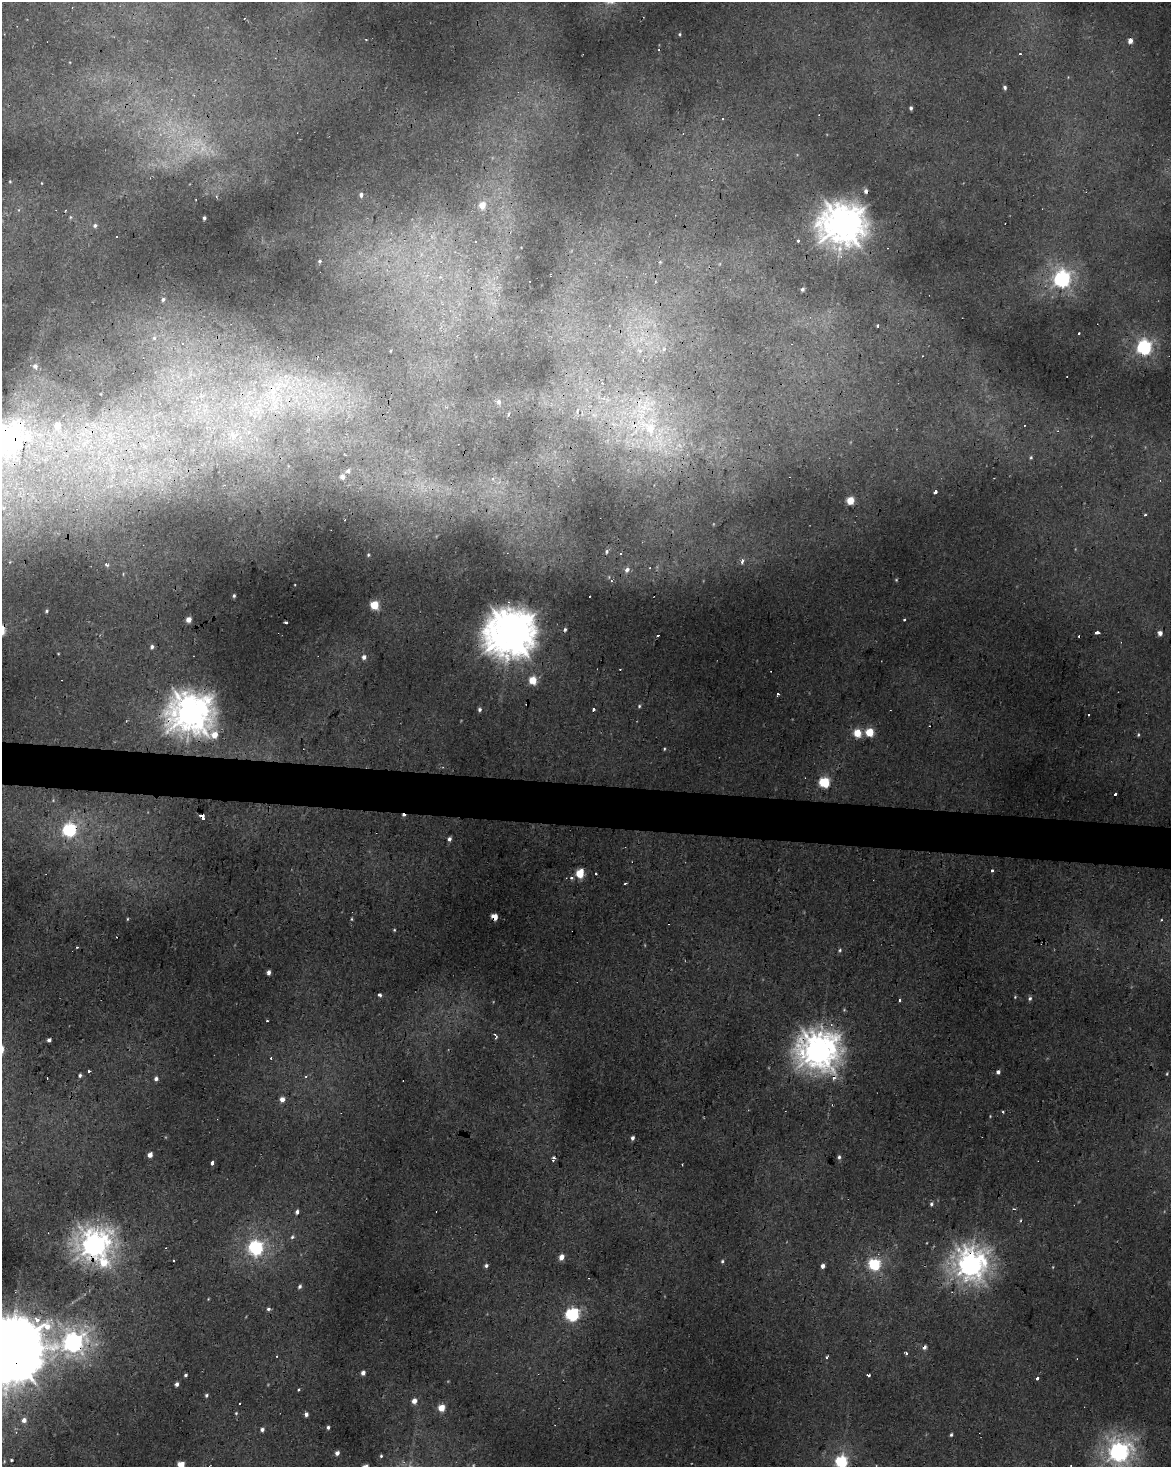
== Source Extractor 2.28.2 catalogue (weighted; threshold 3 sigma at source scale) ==
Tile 7 of 4 x 3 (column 3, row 2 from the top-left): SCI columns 2341-3509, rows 1746-3210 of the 4677 x 4900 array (HDU 1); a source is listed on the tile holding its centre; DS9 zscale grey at full resolution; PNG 1173 x 1469 px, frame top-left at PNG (2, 2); no overlay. Shown black and unused: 3% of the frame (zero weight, under 2 of 3 exposures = <1% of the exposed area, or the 3 px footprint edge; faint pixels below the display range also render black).
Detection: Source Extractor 2.28.2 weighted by HDU 2 'WHT'; one run over the whole footprint, this tile lists its part. Background 0.0229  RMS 0.0065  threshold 0.0291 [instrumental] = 3 sigma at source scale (4.5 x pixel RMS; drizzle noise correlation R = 1.50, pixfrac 1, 0.0396/0.0396 arcsec/px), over >= 5 px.
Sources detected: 191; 8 too faint to see at this stretch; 25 cosmic-ray / hot-pixel residue — not listed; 3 inside a brighter listed object's ellipse — not listed separately; the other 155 listed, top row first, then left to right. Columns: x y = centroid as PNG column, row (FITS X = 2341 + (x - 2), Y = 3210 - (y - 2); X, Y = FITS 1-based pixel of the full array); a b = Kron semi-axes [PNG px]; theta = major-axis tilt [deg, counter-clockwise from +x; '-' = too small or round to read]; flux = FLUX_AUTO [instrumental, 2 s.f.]
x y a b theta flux
680 34 4 3 - 0.75
1130 41 4 4 - 4.8
1005 87 4 4 - 1.5
911 108 4 3 - 1.4
722 119 3 3 - 1.5
41 183 3 2 - 0.35
866 191 5 5 - 2.4
361 195 5 5 - 2.3
216 197 4 3 - 0.7
482 205 5 4 - 9
70 217 6 4 90 0.8
204 218 4 3 - 1.3
843 224 15 14 - 1100
95 225 5 5 - 1.8
117 237 3 3 - 0.88
798 241 3 3 - 1.7
320 261 5 4 - 0.97
660 262 5 3 - 0.67
1062 279 7 6 - 250
802 289 4 3 - 1.7
163 299 6 5 - 1.8
878 326 3 3 - 1.6
1079 333 3 3 - 1.1
154 338 6 5 - 1.3
1144 347 6 6 - 200
664 349 7 4 89 1.5
390 351 3 2 - 0.52
640 351 9 7 -34 3.7
922 356 3 2 - 0.41
35 366 4 4 - 2.1
309 390 11 7 -24 6
587 390 7 4 -71 1.7
273 393 40 29 70 73
498 402 7 6 - 2.5
332 406 6 4 16 1.7
577 410 6 4 73 2.2
594 415 9 6 -20 3.5
57 425 6 5 - 8.1
649 428 52 32 -32 100
248 432 3 3 - 11
232 434 9 7 -89 3.7
2 438 19 12 19 440
1031 458 5 4 - 0.96
348 471 6 5 - 1.5
342 477 4 4 - 4
935 492 3 3 - 8.6
850 500 5 5 - 20
1145 515 3 2 - 0.77
607 551 6 5 - 1.4
620 553 3 3 - 1.1
368 555 4 3 - 0.78
742 561 4 3 - 3.1
106 564 5 3 - 1.1
627 570 7 6 - 3.1
234 596 3 3 - 1.3
374 605 5 5 - 32
46 611 5 4 - 1.1
188 619 4 4 - 7.2
904 619 3 3 - 3.7
285 622 3 3 - 2.1
510 633 17 16 - 1800
1097 633 4 3 - 4.2
1160 633 4 4 - 4.5
152 647 5 4 - 2.1
364 657 5 5 - 3.2
533 680 5 5 - 22
777 694 3 3 - 2.5
639 706 5 5 - 0.94
479 709 5 4 - 1.6
191 713 16 14 -31 1200
870 732 5 5 - 25
857 733 5 5 - 20
1138 735 5 4 - 0.82
664 749 4 3 - 0.72
824 782 5 5 - 63
1115 794 4 3 - 3
202 816 5 3 - 21
69 830 6 6 - 140
449 839 4 3 - 2.5
991 870 3 3 - 5.8
580 873 5 5 - 28
571 878 5 4 - 1.3
494 917 5 4 - 11
127 919 5 3 - 0.66
1162 920 3 3 - 0.72
394 930 4 4 - 0.66
840 950 5 4 - 1
268 972 4 4 - 2.9
379 995 4 3 - 1.9
1015 997 4 3 - 0.65
1030 998 6 5 - 1.5
900 1000 3 3 - 1.3
496 1037 7 2 50 0.67
49 1040 4 4 - 2.4
818 1051 15 14 - 1000
271 1058 3 2 - 1.6
88 1071 3 3 - 2.5
998 1072 5 4 - 1.9
1167 1074 5 3 - 0.7
80 1075 4 4 - 1.4
306 1076 4 4 - 0.9
156 1079 5 5 - 2.4
282 1099 5 4 - 5.5
1003 1112 3 3 - 0.94
632 1138 4 3 - 2
150 1155 4 4 - 5.7
839 1157 6 4 79 1.4
553 1158 5 3 - 4
213 1163 4 3 - 11
682 1164 2 2 - 0.54
931 1204 5 4 - 1.4
1014 1209 4 3 - 0.93
297 1212 4 3 - 2.1
292 1237 5 5 - 1.3
94 1245 12 11 - 650
255 1248 6 6 - 190
561 1257 5 4 - 6.3
173 1260 3 3 - 6.2
722 1261 5 4 - 0.95
103 1263 18 16 12 24
874 1264 6 6 - 94
970 1265 12 11 - 650
486 1266 5 4 - 1.6
823 1266 4 4 - 3
300 1286 6 4 57 1.5
208 1299 4 3 - 0.5
268 1309 5 5 - 1.5
572 1314 6 6 - 130
73 1342 9 8 - 410
924 1347 5 4 - 2.8
10 1351 24 21 38 7100
277 1356 3 2 - 0.4
827 1357 4 3 - 1.2
363 1373 4 4 - 3.4
185 1375 3 3 - 1.3
868 1375 4 3 - 2.8
1037 1378 4 3 - 2.9
177 1384 4 4 - 2.5
298 1390 3 3 - 0.68
206 1395 4 4 - 1.2
414 1401 4 4 - 5.5
240 1404 3 3 - 2.4
441 1408 5 4 - 14
236 1413 4 4 - 0.72
306 1414 4 4 - 2.7
24 1420 4 4 - 3.1
328 1427 3 3 - 1.5
262 1430 4 4 - 2.2
951 1435 4 3 - 1.1
1119 1452 8 8 - 430
337 1453 4 4 - 3.2
381 1456 3 3 - 0.75
11 1460 3 3 - 0.76
841 1462 6 6 - 97
181 1465 5 4 - 17
Overlapping masked pixels (flux is a lower limit): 16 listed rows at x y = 866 191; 843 224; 273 393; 649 428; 2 438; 510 633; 191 713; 202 816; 69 830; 494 917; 818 1051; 94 1245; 970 1265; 73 1342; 924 1347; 10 1351
Isophote crosses this tile's border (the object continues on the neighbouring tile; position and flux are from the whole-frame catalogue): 5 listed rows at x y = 2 438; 10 1351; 1119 1452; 841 1462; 181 1465